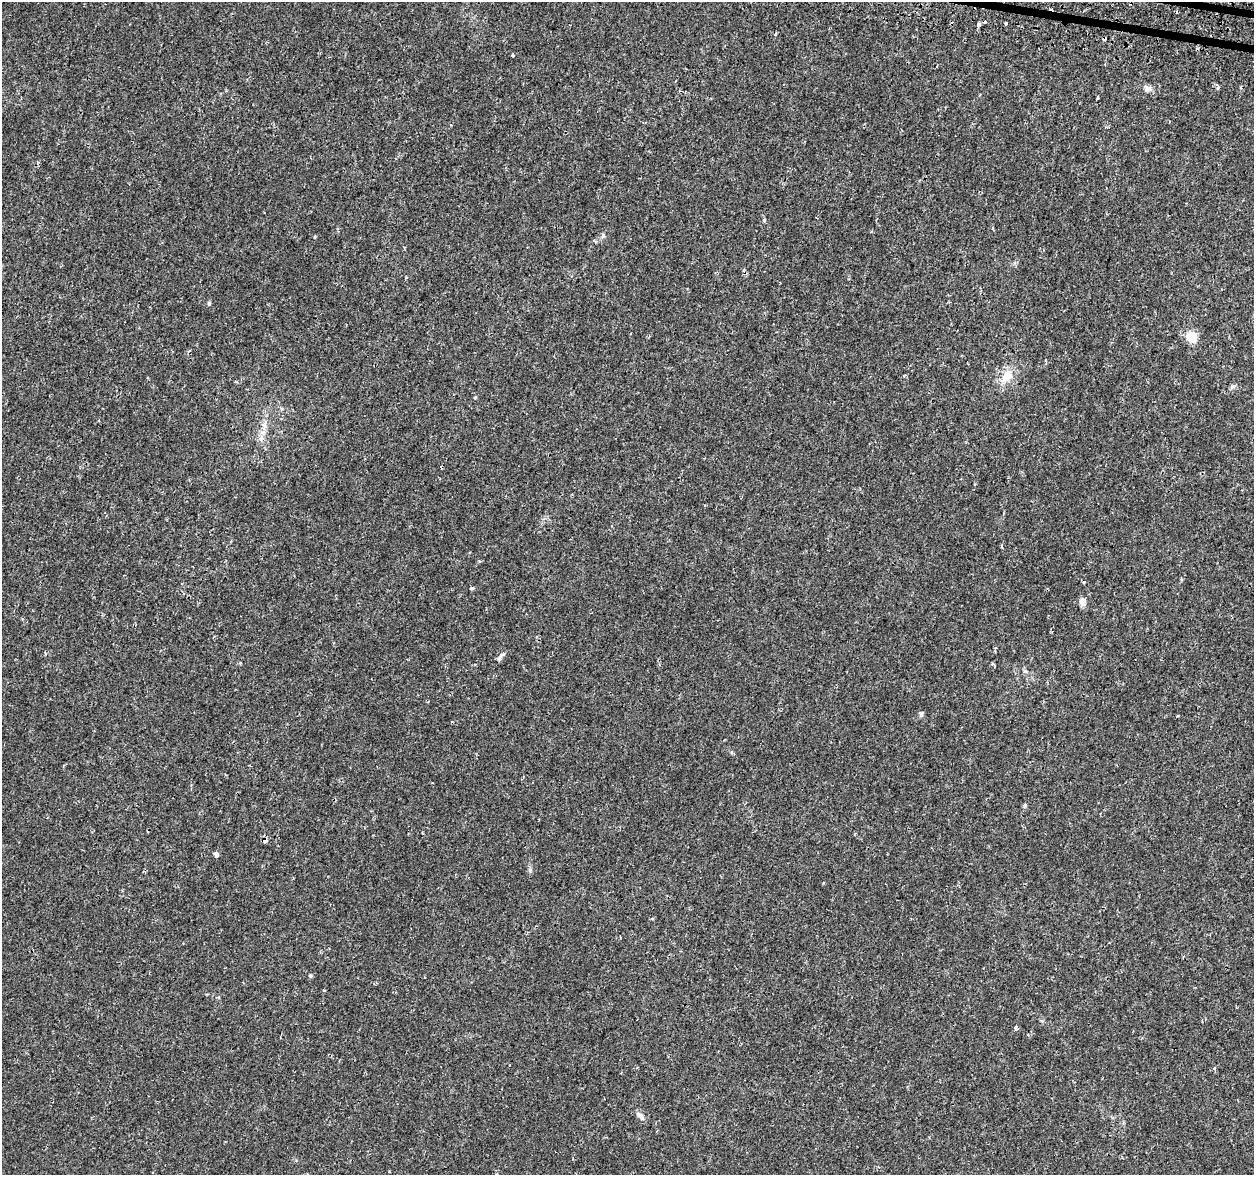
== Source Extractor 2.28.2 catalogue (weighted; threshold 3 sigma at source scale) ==
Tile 10 of 4 x 4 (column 2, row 3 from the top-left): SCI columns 1298-2549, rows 1501-2673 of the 5090 x 5288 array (HDU 1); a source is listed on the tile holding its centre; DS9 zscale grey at full resolution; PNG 1256 x 1177 px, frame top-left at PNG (2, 2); no overlay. Shown black and unused: <1% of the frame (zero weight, under 2 of 3 exposures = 3% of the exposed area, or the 3 px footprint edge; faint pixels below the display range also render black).
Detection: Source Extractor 2.28.2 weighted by HDU 2 'WHT'; one run over the whole footprint, this tile lists its part. Background 0.00636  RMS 0.0022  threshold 0.0097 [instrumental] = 3 sigma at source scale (4.5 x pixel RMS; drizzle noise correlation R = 1.50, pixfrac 1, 0.0396/0.0396 arcsec/px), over >= 5 px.
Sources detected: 32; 5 cosmic-ray / hot-pixel residue — not listed; the other 27 listed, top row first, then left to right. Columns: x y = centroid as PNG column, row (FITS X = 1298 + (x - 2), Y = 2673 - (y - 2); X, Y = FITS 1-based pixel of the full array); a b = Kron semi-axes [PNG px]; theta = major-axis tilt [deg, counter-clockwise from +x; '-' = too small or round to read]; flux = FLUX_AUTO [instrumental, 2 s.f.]
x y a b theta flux
1006 23 3 3 - 0.82
979 25 4 3 - 1.7
775 34 4 3 - 0.43
513 55 4 3 - 0.25
1148 88 9 8 - 0.9
1218 88 6 4 65 0.31
1098 98 3 3 - 0.44
764 220 5 5 - 0.25
603 236 7 5 68 0.45
1192 337 5 5 - 15
1006 376 21 13 52 3.5
1233 386 6 6 - 0.45
475 397 5 3 - 0.19
265 425 11 7 86 1.2
261 438 8 6 70 0.84
1083 582 3 3 - 0.66
472 588 5 3 - 0.37
1082 602 9 8 - 1.3
503 654 8 3 19 0.41
1025 671 6 4 -18 0.31
921 714 9 5 -69 0.42
1024 806 6 4 75 0.33
265 840 6 6 - 0.69
216 854 4 4 - 3
310 976 5 4 - 0.26
1016 1028 4 4 - 0.89
640 1115 12 7 -52 0.92
Overlapping masked pixels (flux is a lower limit): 1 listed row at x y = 265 840
Unlisted compact peaks at least as high as the median listed source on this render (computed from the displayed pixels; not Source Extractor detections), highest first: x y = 209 304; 530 870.